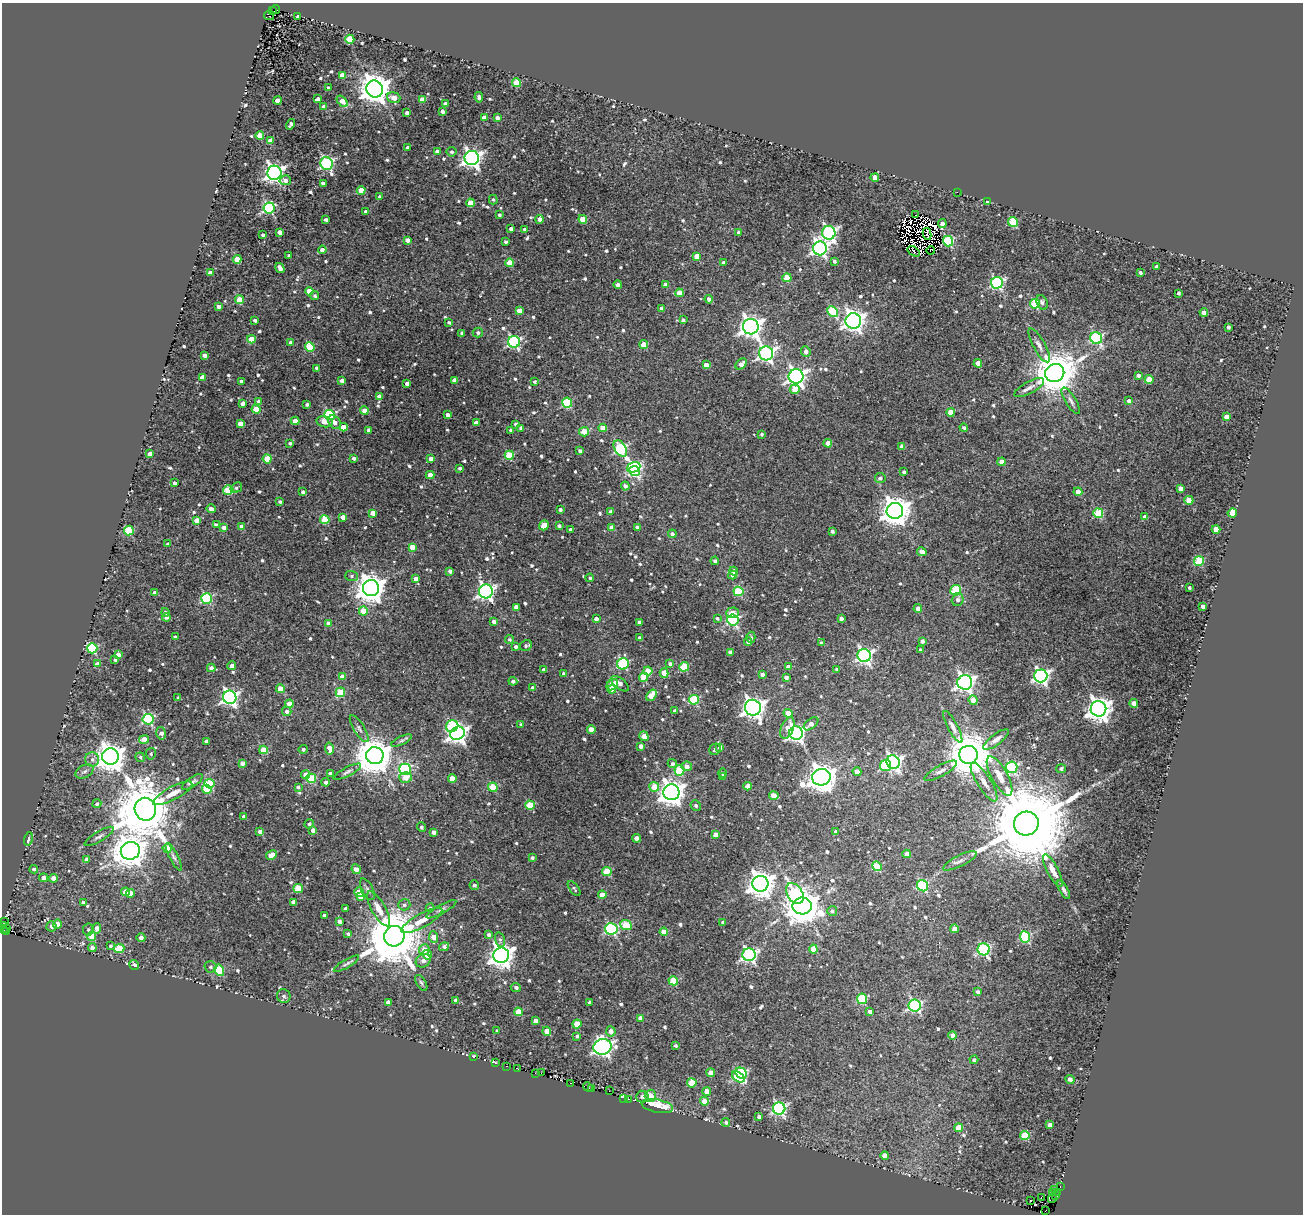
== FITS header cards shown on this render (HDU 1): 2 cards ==
NAXIS1  =                 1301
NAXIS2  =                 1212

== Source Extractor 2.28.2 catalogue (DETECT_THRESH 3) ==
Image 1301 x 1212 px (HDU 1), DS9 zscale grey, 1 PNG px = 1 image px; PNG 1305 x 1216 px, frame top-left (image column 1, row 1212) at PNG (2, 3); each listed source drawn as its Kron ellipse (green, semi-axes under 4 px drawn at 4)
Background 0.0432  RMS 0.016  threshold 0.0476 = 3 sigma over >= 5 px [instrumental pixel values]
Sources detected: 818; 18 with non-positive FLUX_AUTO (blend fragments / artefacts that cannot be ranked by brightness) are neither listed nor drawn; of the other 800, the 500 brightest by FLUX_AUTO listed and drawn (300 fainter detections omitted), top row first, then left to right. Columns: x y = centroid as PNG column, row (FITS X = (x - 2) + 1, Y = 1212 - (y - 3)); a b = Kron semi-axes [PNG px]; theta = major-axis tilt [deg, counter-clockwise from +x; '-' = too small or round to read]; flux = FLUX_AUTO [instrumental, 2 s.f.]
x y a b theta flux
275 9 4 3 - 69
272 11 3 2 - 66
269 16 5 3 - 16
298 16 4 3 - 3
350 39 4 4 - 42
342 75 4 4 - 12
516 83 4 4 - 36
328 88 3 3 - 2.2
375 89 9 8 - 1800
479 97 5 4 - 3.6
394 98 6 5 - 10
318 99 4 3 - 3.6
277 100 4 4 - 8.5
422 100 4 4 - 20
342 101 6 4 -48 12
445 104 4 4 - 6.2
324 107 4 4 - 10
442 111 4 3 - 5.6
407 113 4 3 - 4.1
484 117 4 4 - 7.4
497 118 4 4 - 4.7
291 124 5 4 - 2.7
260 136 4 4 - 25
271 141 4 4 - 15
408 148 4 3 - 4.9
437 151 4 3 - 3.4
451 152 5 4 - 2.4
472 158 7 7 - 500
327 164 7 6 - 210
274 173 7 7 - 480
875 178 4 4 - 17
285 180 5 5 - 6.4
323 183 4 3 - 5.4
361 190 4 4 - 20
957 192 2 2 - 23
380 197 3 3 - 2.7
493 200 5 4 - 2.1
988 201 4 3 - 3.3
470 203 4 4 - 26
269 208 6 5 - 150
366 212 4 4 - 6
499 215 4 3 - 2.6
915 215 2 2 - 8.8
540 219 4 4 - 4.7
583 219 4 4 - 23
326 220 3 3 - 3.3
1013 222 5 4 - 54
942 224 4 4 - 6.4
511 229 4 3 - 4.2
525 229 4 3 - 3.3
279 232 4 4 - 7.7
739 233 4 4 - 6.1
829 233 7 6 - 240
927 234 6 2 -80 3
263 235 3 3 - 3
407 240 4 4 - 5.7
948 241 5 5 - 97
506 242 3 3 - 2.6
820 248 7 7 - 350
322 250 4 4 - 6
931 250 4 2 - 2.4
914 251 7 3 -34 4.5
289 255 3 3 - 2.5
697 256 4 4 - 18
237 259 4 4 - 19
834 261 4 4 - 2.9
510 263 4 4 - 21
723 263 3 3 - 3.1
1157 267 3 3 - 3.6
280 268 5 4 - 7.1
210 273 4 4 - 8.5
1140 273 3 3 - 2.6
787 278 4 4 - 32
997 283 6 6 - 160
618 285 4 4 - 4.1
666 285 4 4 - 10
309 291 4 4 - 18
679 293 4 4 - 23
1178 293 3 3 - 2.8
315 295 5 4 - 2.5
709 299 4 4 - 6.2
240 300 4 4 - 28
1042 303 7 5 -65 3.2
1035 304 5 5 - 68
218 306 3 3 - 3.8
662 308 4 3 - 3.7
519 311 4 4 - 11
832 312 6 5 - 71
1204 312 4 4 - 8.1
255 320 4 3 - 2.7
683 320 4 3 - 2.7
853 321 7 7 - 710
449 322 3 3 - 2.2
751 327 8 7 - 790
1228 327 3 3 - 2.9
478 332 5 5 - 2.7
462 333 3 3 - 2.5
1096 338 6 5 - 130
251 339 4 4 - 21
514 342 6 6 - 170
291 343 4 4 - 6.6
644 344 4 4 - 20
1039 345 19 6 -61 6.2
310 347 4 4 - 63
806 351 5 4 - 5.9
766 353 7 7 - 330
204 355 4 3 - 5.9
978 363 4 4 - 13
741 364 6 4 44 9.4
706 365 4 4 - 10
316 368 4 3 - 3.1
1055 373 10 9 - 4200
1138 375 4 3 - 4.2
796 376 7 7 - 510
202 377 4 4 - 10
1149 379 4 4 - 21
454 380 4 4 - 7.4
241 381 3 3 - 3
342 381 4 4 - 8.1
534 382 3 3 - 2.2
407 384 4 4 - 5.5
1029 388 16 6 28 6.6
795 389 5 4 - 18
379 396 4 4 - 4.1
1071 401 15 5 -58 4.6
1129 401 4 3 - 4.9
259 402 4 4 - 7.9
243 403 4 4 - 4.9
567 403 5 5 - 61
307 404 3 3 - 2.7
256 409 4 4 - 27
364 411 4 4 - 11
951 412 4 4 - 19
330 415 5 5 - 120
447 415 4 3 - 4.6
1226 417 4 4 - 12
295 421 4 4 - 14
324 422 8 5 -12 10
334 422 7 5 -48 6.1
476 423 4 4 - 7.6
240 424 4 4 - 16
516 424 4 3 - 2.9
343 427 4 4 - 20
521 428 4 4 - 4
603 428 4 4 - 12
964 428 4 3 - 2.8
369 430 4 4 - 6.8
511 430 4 3 - 3.7
584 432 5 4 - 14
762 434 4 4 - 2.1
290 443 4 4 - 2.5
828 443 4 4 - 12
902 446 4 4 - 6.5
620 449 9 5 -57 130
580 451 4 3 - 2.7
150 454 4 4 - 9.7
509 455 4 4 - 54
354 458 3 3 - 3.2
267 459 4 4 - 34
431 459 4 4 - 7.9
1002 462 4 4 - 8.2
634 467 7 5 20 140
460 468 3 3 - 2.8
634 471 5 5 - 120
904 472 3 3 - 2.5
430 475 4 4 - 15
880 478 5 5 - 3.7
175 483 3 3 - 4
625 486 4 4 - 4.6
236 488 6 5 - 2.2
1180 489 4 4 - 7.8
228 490 5 4 - 39
303 492 3 3 - 3.4
1078 492 4 4 - 15
1189 500 4 4 - 20
280 502 3 3 - 2.2
211 509 4 3 - 5.9
560 510 4 3 - 3.3
610 511 4 4 - 3.4
895 511 8 8 - 1600
373 513 4 4 - 10
1098 513 5 4 - 52
1232 513 4 4 - 35
343 517 4 4 - 9.4
1145 517 4 4 - 8.2
325 520 4 4 - 41
197 521 4 4 - 17
216 525 4 3 - 4.5
544 525 5 4 - 23
241 526 4 4 - 6.4
559 526 4 3 - 2.6
224 527 4 4 - 7
612 527 4 4 - 6.4
637 527 4 3 - 3.9
571 529 3 3 - 3
1216 529 4 4 - 17
129 530 5 5 - 59
832 531 4 3 - 3
672 534 4 4 - 3.3
168 544 3 3 - 2.1
412 547 4 4 - 12
922 552 5 4 - 8.3
715 561 4 4 - 2.7
1199 561 5 5 - 65
450 571 4 3 - 3.5
734 571 4 4 - 6.5
732 575 4 4 - 4.2
352 576 6 5 - 2.6
590 578 4 4 - 2.1
416 579 4 4 - 7.3
371 588 8 8 - 1600
1189 588 3 3 - 2.4
956 590 5 5 - 57
486 591 7 7 - 360
738 591 5 4 - 58
155 592 4 3 - 5.7
207 598 5 5 - 100
958 600 6 5 - 4.2
1203 606 4 4 - 5.7
516 607 4 3 - 6.6
918 609 4 4 - 6.6
363 611 4 4 - 25
165 612 4 4 - 2.5
733 613 6 5 - 9.5
166 617 4 4 - 2.7
717 618 4 3 - 2.1
596 619 4 4 - 4.9
841 619 4 4 - 4.4
733 620 5 5 - 140
494 621 4 3 - 5.5
639 622 4 3 - 3
328 623 4 4 - 5.1
175 637 4 3 - 3
751 637 5 4 - 2.3
639 638 3 3 - 3.2
509 639 5 4 - 2.3
922 641 4 4 - 4.8
748 642 4 4 - 4.1
821 643 4 4 - 2.2
526 646 6 5 - 2.3
515 647 4 4 - 3
92 648 5 5 - 93
920 650 4 3 - 2.6
730 652 4 3 - 5.9
118 655 4 4 - 11
864 656 7 6 - 300
115 660 3 3 - 2.1
97 664 4 4 - 8.1
623 664 6 5 - 110
670 664 4 4 - 3.2
232 666 4 4 - 6.6
684 667 5 4 - 48
788 667 4 4 - 7.6
211 668 4 4 - 4.5
837 669 4 3 - 2.6
544 670 4 4 - 5.2
648 671 4 4 - 25
563 673 4 3 - 2.1
664 673 5 4 - 20
762 674 4 4 - 4.1
1041 676 6 6 - 320
342 677 4 4 - 12
643 677 4 4 - 29
786 677 4 4 - 4.2
513 681 4 4 - 3.5
965 682 7 7 - 450
620 684 10 5 -38 5.8
612 685 6 4 43 35
533 688 4 3 - 4.5
280 689 4 4 - 16
612 689 4 4 - 10
340 692 5 4 - 39
651 695 6 4 52 24
230 697 7 6 - 350
178 698 3 3 - 2.3
694 700 5 5 - 69
973 700 5 4 - 20
1134 703 4 4 - 7.8
289 704 4 4 - 18
753 708 8 7 - 730
1098 709 8 7 - 1000
287 711 5 4 - 4.4
675 711 3 3 - 2.7
788 713 4 4 - 20
148 719 5 5 - 140
521 724 4 4 - 2.1
811 724 8 5 39 6.8
452 726 6 5 - 77
953 727 18 5 -62 5.7
787 728 11 6 69 9.7
359 729 15 5 -59 4.4
591 729 4 4 - 16
161 733 6 4 -77 5.5
457 733 7 6 - 560
796 733 7 6 - 350
644 736 5 4 - 18
144 739 5 4 - 15
996 739 15 5 37 5.7
206 741 4 3 - 4
401 741 11 4 25 2.7
641 746 4 3 - 5.1
720 747 4 4 - 9.4
329 748 6 4 -80 11
303 749 4 4 - 3.4
715 749 6 5 - 2.7
263 750 4 4 - 24
151 754 6 5 - 2.1
968 755 9 9 - 5100
375 756 9 8 - 3000
110 757 8 8 - 1500
140 757 5 4 - 2.1
92 759 7 7 - 4.5
893 762 7 6 - 310
242 763 4 4 - 5.7
672 764 5 4 - 2.7
687 766 5 5 - 6.6
885 766 5 5 - 51
1011 767 6 6 - 130
405 769 6 5 - 160
1061 769 5 4 - 2.9
679 770 5 5 - 55
84 771 9 6 29 3.8
941 771 18 5 29 5.6
347 772 15 4 28 3.5
857 772 4 4 - 12
330 773 4 3 - 3.8
723 773 4 4 - 2.8
306 775 4 4 - 11
999 776 22 8 -61 16
722 777 4 3 - 2.7
821 777 9 8 - 1600
311 778 5 5 - 56
405 778 6 5 - 13
452 778 4 4 - 17
192 782 12 5 34 3.5
326 782 4 4 - 4.1
984 782 22 7 -58 11
209 784 5 4 - 49
747 786 4 4 - 8.9
298 787 4 4 - 2.8
493 787 5 4 - 48
654 787 5 4 - 25
207 789 5 4 - 33
671 792 8 8 - 1000
173 793 22 6 28 13
774 796 5 4 - 18
97 804 5 4 - 2.4
530 805 4 4 - 44
696 805 5 5 - 2.5
145 809 11 10 - 9000
244 817 4 4 - 8
1026 823 12 12 - 27000
309 824 5 4 - 2.5
421 827 4 4 - 2.4
313 830 4 4 - 10
260 832 4 3 - 5.9
434 832 4 4 - 5.9
836 832 4 3 - 4.8
716 835 4 4 - 13
99 836 17 5 31 3.8
637 838 4 4 - 10
28 839 7 4 77 5.8
167 848 4 4 - 12
130 851 9 9 - 2400
907 854 4 4 - 8.9
271 855 6 4 28 13
174 857 15 4 -63 3.3
532 858 4 3 - 2.9
87 859 4 4 - 7
960 861 18 5 26 6.1
877 866 5 4 - 40
34 869 4 4 - 3.8
356 869 5 4 - 5.7
1053 870 18 5 -62 9.4
607 871 5 4 - 41
44 878 4 4 - 8.4
53 878 4 4 - 9.2
760 884 8 8 - 1200
474 885 5 4 - 3.2
922 886 6 5 - 89
298 888 5 4 - 31
367 889 12 5 -63 3.2
574 889 9 4 -52 2.2
1064 890 10 3 -60 3.3
125 892 4 4 - 15
359 892 5 4 - 27
795 893 11 7 -58 150
130 894 4 4 - 10
602 895 4 4 - 15
361 897 4 4 - 11
293 902 4 3 - 6
83 903 4 4 - 3.6
404 905 6 5 - 2.7
802 906 9 8 - 2700
345 908 3 3 - 2.2
430 908 4 4 - 2.1
379 909 19 7 -60 12
441 909 17 4 29 3.9
832 911 5 5 - 2.9
324 915 4 3 - 4.1
422 920 23 7 29 14
339 921 4 4 - 4.5
4 922 3 2 - 3.2
723 922 4 3 - 2.5
57 924 4 4 - 8
626 925 6 4 -21 29
2 926 2 2 - 2.2
51 926 5 5 - 4.6
7 928 2 2 - 2.9
97 928 5 4 - 7.8
611 929 6 5 - 130
954 929 4 4 - 11
88 930 6 5 - 2.3
4 931 4 2 - 8.1
7 932 3 3 - 7.5
664 932 4 4 - 22
348 934 4 4 - 2.1
488 935 4 4 - 2.7
92 936 4 4 - 26
394 936 10 10 - 9900
433 937 6 4 -85 13
1025 937 5 5 - 98
141 938 4 4 - 5
500 940 7 5 -74 2.2
110 946 4 3 - 2.4
444 947 5 4 - 3.4
92 948 4 4 - 4.6
119 949 5 4 - 38
813 949 4 4 - 18
984 949 6 6 - 150
424 950 5 5 - 12
427 955 5 4 - 11
501 955 8 7 - 980
749 955 6 6 - 270
423 961 8 6 32 5.1
346 964 14 4 30 3.2
134 965 5 3 - 9.9
210 967 6 6 - 2.6
219 970 6 5 - 61
673 981 5 4 - 37
421 983 9 4 -59 2.2
516 987 5 4 - 3.8
978 992 4 3 - 3.2
284 996 7 6 - 3.5
862 999 5 5 - 74
456 1000 4 4 - 6.1
388 1002 4 4 - 4.3
590 1003 4 4 - 5.4
915 1005 6 6 - 180
518 1012 4 4 - 25
870 1012 4 4 - 6.4
640 1018 4 4 - 7.2
536 1021 4 4 - 7.5
577 1024 4 4 - 22
497 1030 3 3 - 2.2
547 1031 4 4 - 13
611 1031 5 5 - 6.9
953 1035 4 4 - 9.3
577 1036 4 4 - 2.8
675 1045 3 3 - 2.1
602 1047 9 8 - 490
474 1057 3 3 - 2.8
974 1060 4 4 - 2.8
495 1063 3 3 - 16
507 1066 3 2 - 6.8
518 1069 3 2 - 5.3
535 1073 2 2 - 20
541 1073 2 2 - 2.7
711 1073 4 4 - 15
741 1073 6 5 - 91
738 1077 7 4 -37 85
1070 1079 5 4 - 6.5
571 1083 2 2 - 6.3
692 1083 4 4 - 29
588 1087 5 4 - 30
592 1089 3 2 - 2.7
609 1091 2 2 - 6.5
707 1091 4 4 - 15
650 1096 6 5 - 14
642 1097 6 6 - 3.9
624 1098 2 2 - 3.6
628 1099 3 2 - 7.8
704 1101 4 4 - 14
657 1106 16 6 -11 31
779 1108 6 6 - 230
759 1117 4 3 - 3.8
726 1122 4 4 - 2.5
1050 1125 4 4 - 7.1
959 1128 4 4 - 29
1025 1136 5 4 - 47
885 1156 4 4 - 12
1060 1186 3 2 - 69
1055 1189 3 2 - 40
1052 1192 3 2 - 11
1057 1192 3 3 - 16
1056 1196 3 2 - 5.1
1041 1197 4 3 - 9.4
1052 1198 5 2 - 12
1031 1201 3 2 - 2.3
1046 1210 3 2 - 2.6
At the frame edge (FLAGS 8, measured only in part): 1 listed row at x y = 2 926
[300 fainter detections neither listed nor drawn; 18 non-positive-flux detections neither listed nor drawn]